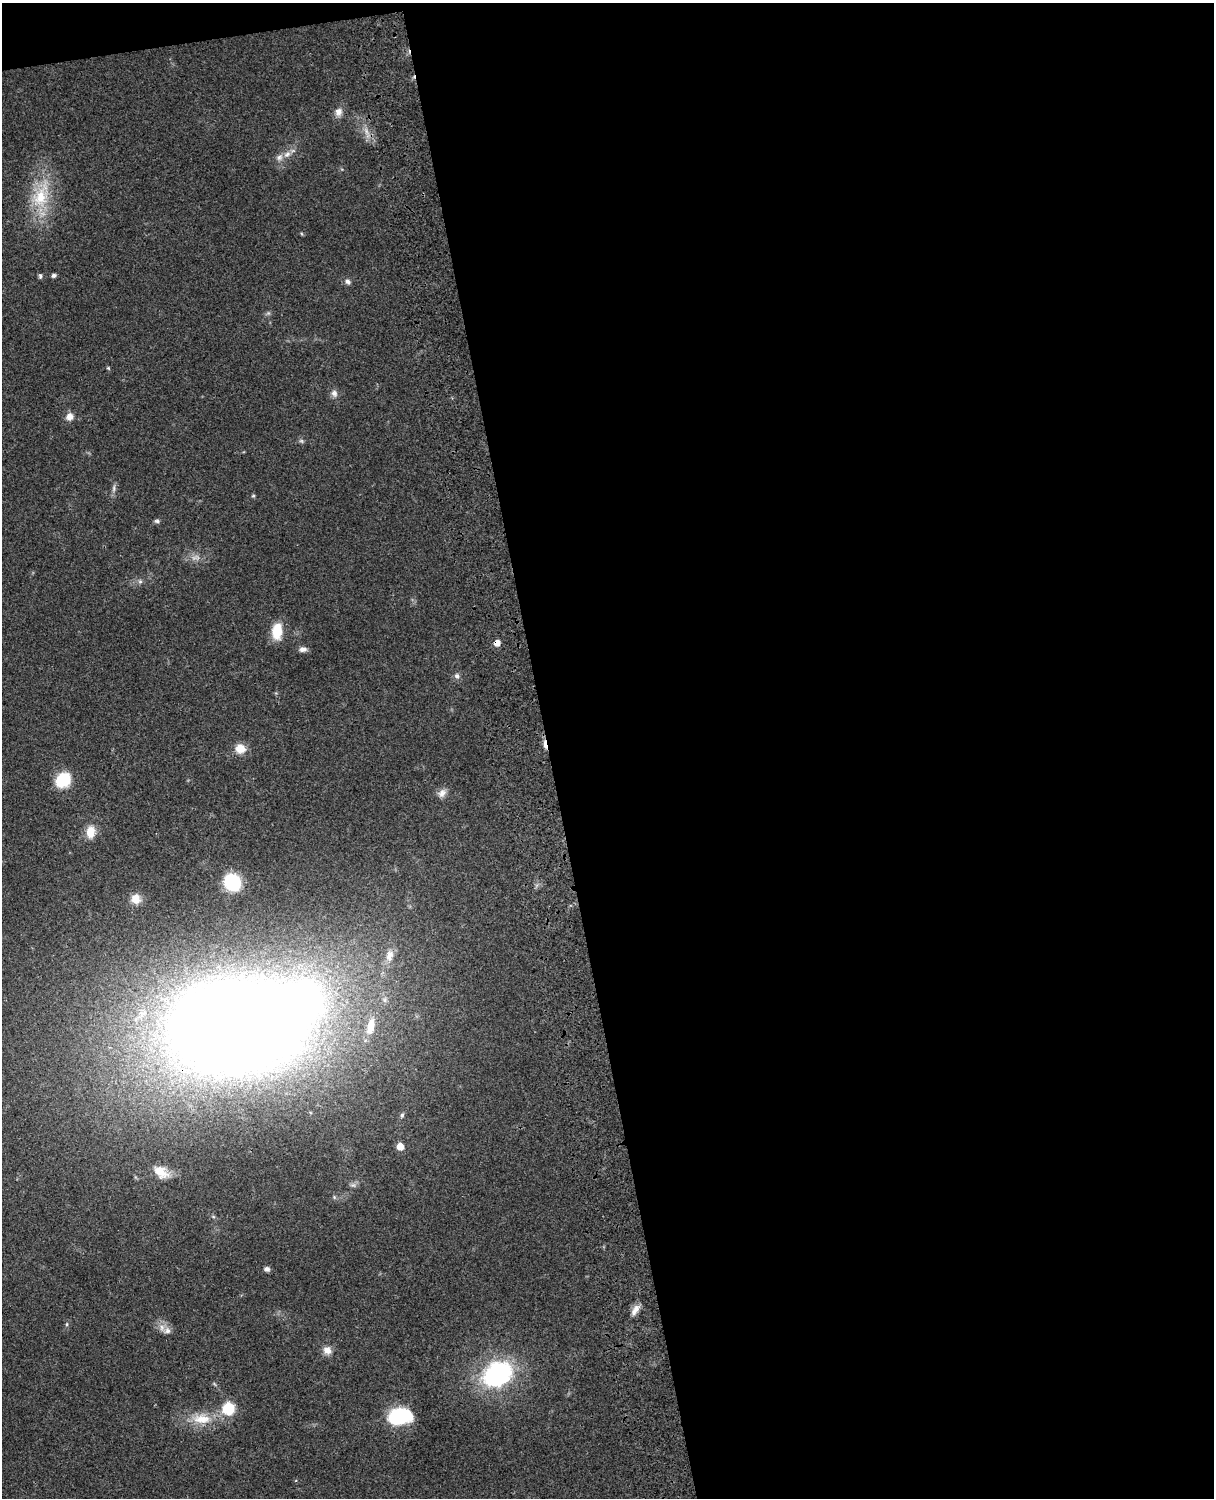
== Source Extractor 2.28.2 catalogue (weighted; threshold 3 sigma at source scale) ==
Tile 4 of 4 x 3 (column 4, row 1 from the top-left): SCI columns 3757-4968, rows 3268-4763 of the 5086 x 4926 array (HDU 1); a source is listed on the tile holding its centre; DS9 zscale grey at full resolution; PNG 1216 x 1500 px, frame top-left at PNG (2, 3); no overlay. Shown black and unused: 56% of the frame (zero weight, under 3 of 4 exposures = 6% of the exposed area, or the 3 px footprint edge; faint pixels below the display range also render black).
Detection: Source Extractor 2.28.2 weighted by HDU 2 'WHT'; one run over the whole footprint, this tile lists its part. Background 0.0778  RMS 0.0058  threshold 0.026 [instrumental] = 3 sigma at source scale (4.5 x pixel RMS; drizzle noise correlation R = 1.50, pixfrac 1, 0.05/0.05 arcsec/px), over >= 5 px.
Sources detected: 46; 3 too faint to see at this stretch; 1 inside a brighter object's white glare — not listed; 2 inside a brighter listed object's ellipse — not listed separately; the other 40 listed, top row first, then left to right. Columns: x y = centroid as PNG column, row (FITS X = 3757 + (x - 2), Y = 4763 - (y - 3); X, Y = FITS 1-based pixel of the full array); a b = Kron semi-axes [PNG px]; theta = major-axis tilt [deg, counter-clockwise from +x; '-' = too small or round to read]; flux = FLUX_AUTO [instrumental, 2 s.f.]
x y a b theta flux
338 112 11 9 67 3.7
366 131 11 5 -66 3.1
287 154 11 8 37 3.6
41 196 44 22 69 30
54 275 5 4 - 1.6
40 276 7 5 -89 1.1
347 281 8 7 - 2
108 368 5 4 - 0.65
334 393 10 9 - 2.6
69 417 10 9 - 3.8
114 488 11 4 85 1.7
253 496 5 4 - 0.89
157 521 7 5 -18 1.2
140 581 6 5 - 1.3
277 631 20 11 86 12
497 643 5 5 - 5.9
303 649 10 6 3 2.3
457 676 7 7 - 1.9
545 744 14 4 -79 3.1
240 749 11 10 - 7.6
63 780 14 12 44 24
442 793 13 9 45 3.5
90 832 15 10 87 8.4
232 882 12 10 -54 47
136 899 12 11 - 6
390 955 19 11 80 6.4
237 1026 91 58 2 1800
371 1026 20 9 77 9.9
402 1115 7 5 74 1.1
400 1146 6 6 - 7.2
161 1172 19 12 -34 8.1
267 1269 7 6 - 1.8
635 1310 15 7 55 4.1
67 1324 6 3 72 0.72
162 1328 12 7 -82 3.3
327 1350 11 10 - 4.3
497 1374 13 10 30 210
229 1408 6 6 - 49
400 1416 21 14 7 43
201 1419 28 15 -2 15
Overlapping masked pixels (flux is a lower limit): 3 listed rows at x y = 497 643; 545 744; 237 1026